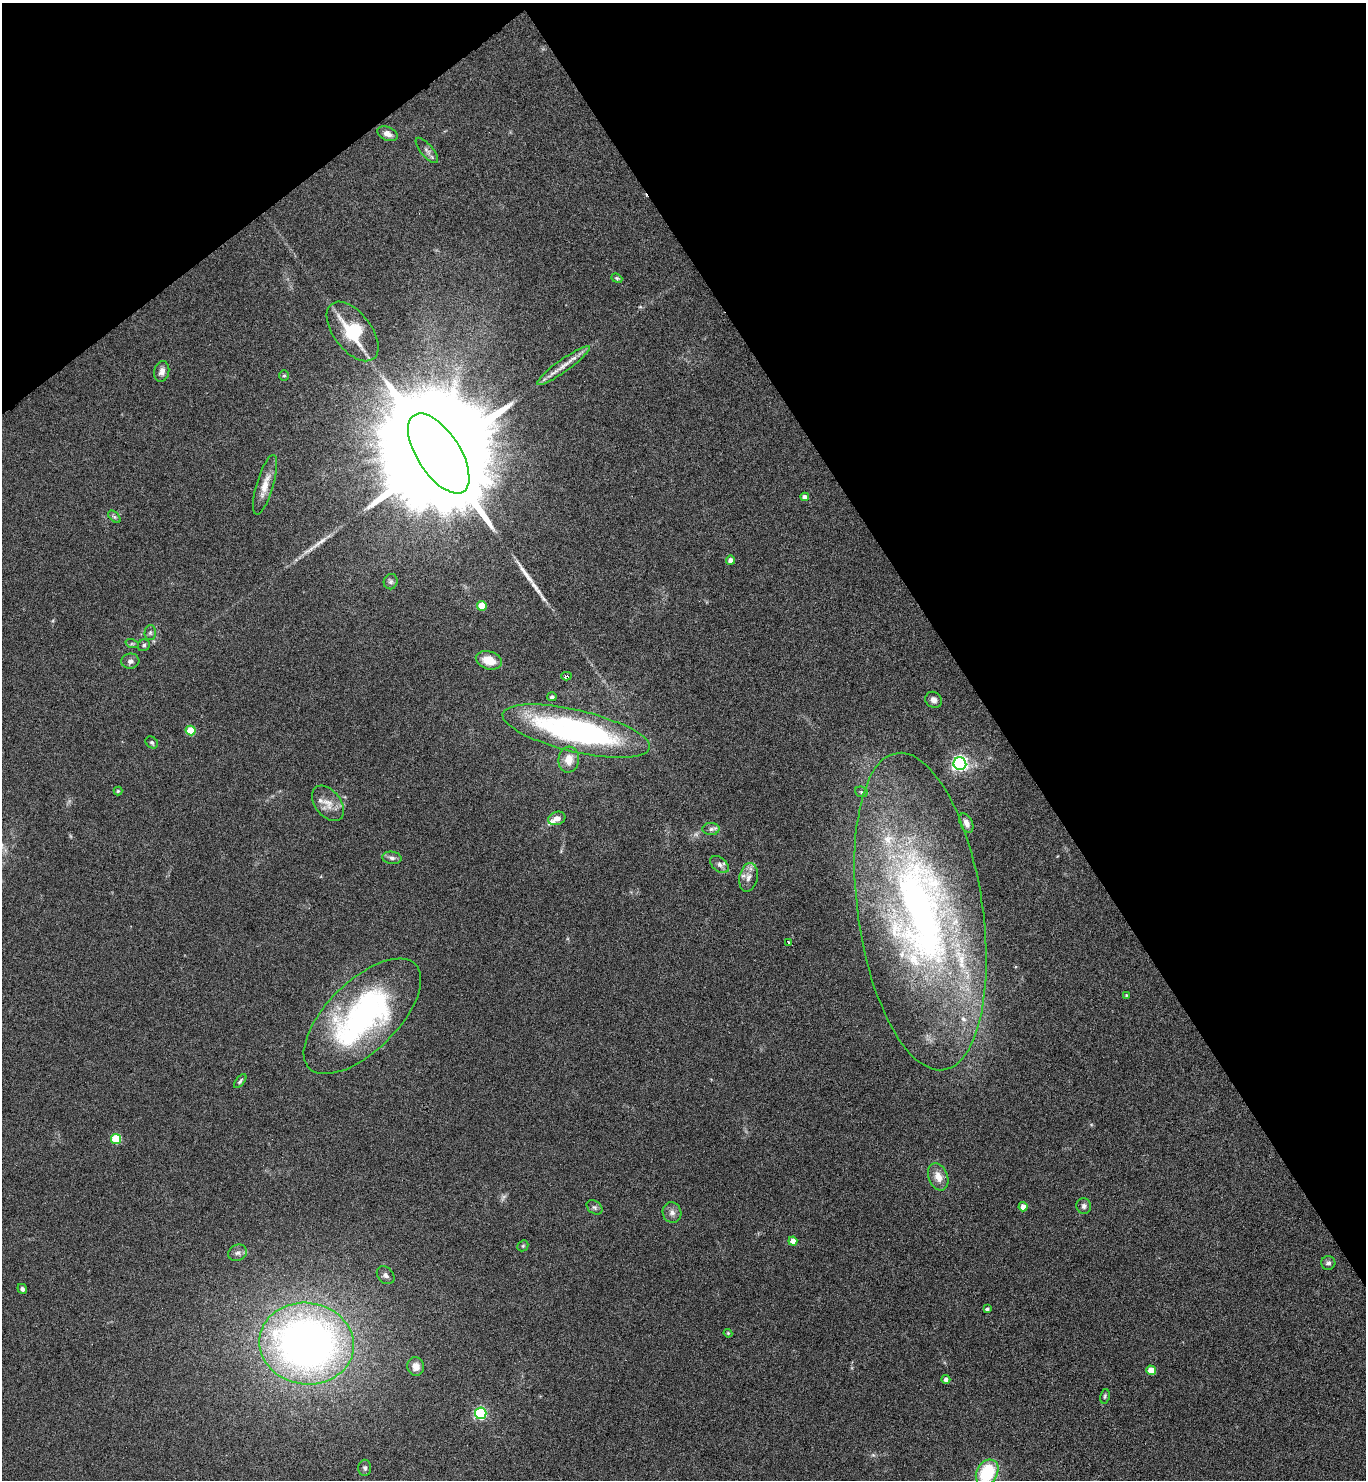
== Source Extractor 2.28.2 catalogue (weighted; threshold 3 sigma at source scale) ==
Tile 3 of 4 x 4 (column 3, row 1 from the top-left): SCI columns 2884-4247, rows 4436-5913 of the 5909 x 5913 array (HDU 1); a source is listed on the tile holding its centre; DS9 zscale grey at full resolution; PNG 1368 x 1482 px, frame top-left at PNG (2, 3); each listed source drawn as its Kron ellipse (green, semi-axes under 4 px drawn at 4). Shown black and unused: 32% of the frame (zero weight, under 4 of 8 exposures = <1% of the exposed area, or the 3 px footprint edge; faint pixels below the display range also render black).
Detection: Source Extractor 2.28.2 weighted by HDU 2 'WHT'; one run over the whole footprint, this tile lists its part. Background 0.0775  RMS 0.0047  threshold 0.019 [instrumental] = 3 sigma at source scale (4.09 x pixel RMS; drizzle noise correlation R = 1.36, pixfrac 0.8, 0.05/0.05 arcsec/px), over >= 5 px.
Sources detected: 72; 2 too faint to see at this stretch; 2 long thin detections or spike segments (spike, bleed or trail) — neither listed nor drawn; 5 inside a brighter listed object's ellipse — not listed separately; the other 63 listed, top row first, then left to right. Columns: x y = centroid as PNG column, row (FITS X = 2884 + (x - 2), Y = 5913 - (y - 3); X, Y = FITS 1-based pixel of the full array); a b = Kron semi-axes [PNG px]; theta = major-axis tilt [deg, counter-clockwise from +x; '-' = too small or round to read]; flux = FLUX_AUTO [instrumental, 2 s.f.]
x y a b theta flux
387 134 11 6 -24 2.3
427 150 16 6 -50 1.9
617 278 6 4 -22 0.61
353 331 35 19 -52 22
563 366 32 6 36 4.8
162 372 10 7 77 2.3
284 376 5 5 - 0.65
439 453 45 21 -57 30000
265 485 31 8 73 5.7
805 497 4 4 - 2.6
114 517 7 4 -45 0.84
731 560 4 4 - 2.5
391 582 8 7 - 1.1
482 606 5 5 - 8.9
150 632 7 5 89 0.94
132 644 7 4 -18 0.65
144 645 6 5 - 0.96
489 660 13 9 -17 7.5
130 661 9 7 5 1.8
566 676 5 4 - 3.5
552 697 5 4 - 1.1
934 700 9 7 -40 2.1
191 730 5 5 - 13
576 731 75 21 -13 120
152 742 7 5 -39 0.86
569 760 13 10 85 5.2
960 764 6 6 - 140
118 791 4 4 - 0.53
861 792 6 5 - 0.72
328 803 20 13 -52 5.4
557 818 9 6 21 2.8
966 823 10 6 -64 2.6
711 829 8 6 1 1.4
392 858 9 6 -7 1.6
720 865 11 7 -39 1.9
748 877 14 9 78 3.2
920 911 160 62 -82 260
788 942 4 3 - 4.1
1126 995 3 3 - 0.41
362 1016 74 35 44 110
240 1081 8 4 50 0.8
116 1139 5 5 - 20
938 1177 14 9 -69 4.5
1084 1206 8 7 - 1.4
594 1207 9 6 -38 1.1
1023 1207 4 4 - 4.1
672 1213 10 9 - 2.2
793 1241 4 4 - 5.1
523 1246 6 5 - 0.6
237 1253 9 8 - 1.8
1328 1263 7 7 - 1.3
386 1275 10 7 -45 1.5
22 1289 5 4 - 1.1
987 1309 4 4 - 0.89
728 1333 4 3 - 0.44
307 1343 47 41 -7 260
416 1367 9 8 - 3.5
1151 1370 5 4 - 8.9
946 1379 4 4 - 1.8
1105 1396 7 4 80 0.71
481 1413 6 5 - 59
365 1468 8 6 89 1.2
987 1473 14 10 61 26
Overlapping masked pixels (flux is a lower limit): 1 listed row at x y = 566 676
Isophote crosses this tile's border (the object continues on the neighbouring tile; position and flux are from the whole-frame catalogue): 1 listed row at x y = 987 1473